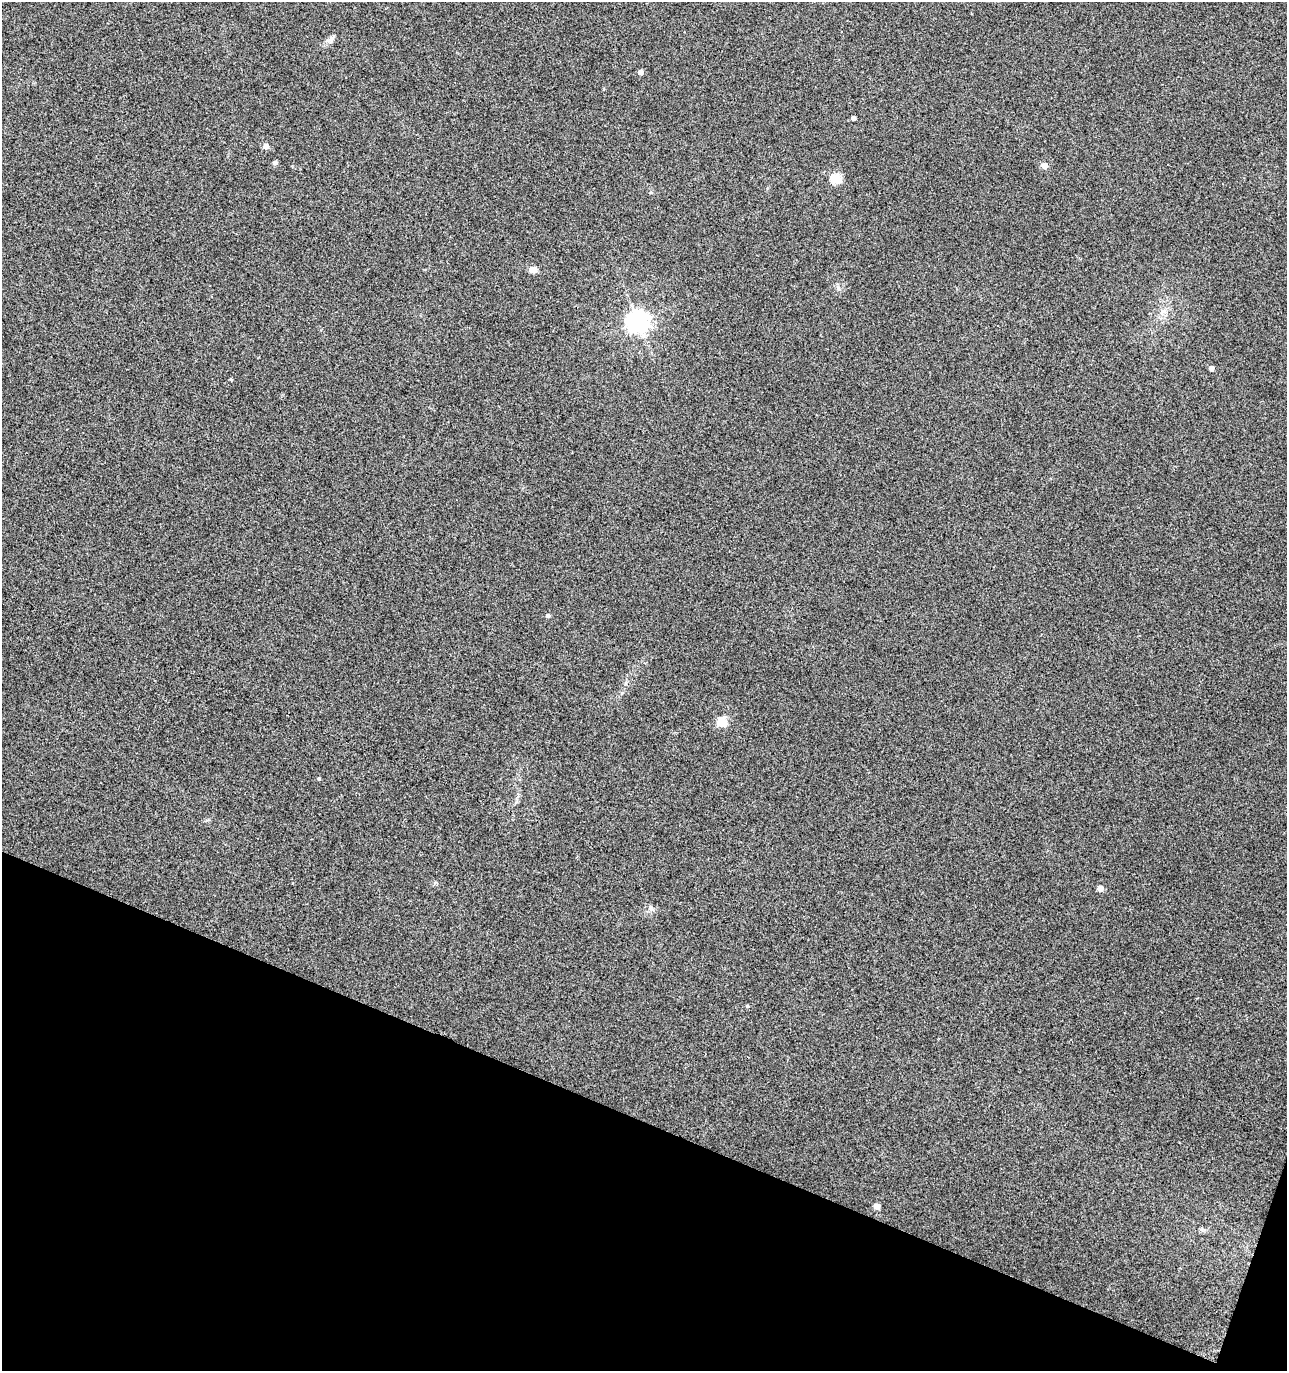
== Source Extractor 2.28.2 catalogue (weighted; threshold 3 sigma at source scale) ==
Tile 15 of 4 x 4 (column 3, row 4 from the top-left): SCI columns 2846-4130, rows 1-1369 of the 5625 x 5484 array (HDU 1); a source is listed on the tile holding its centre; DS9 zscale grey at full resolution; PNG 1289 x 1373 px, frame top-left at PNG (2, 2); no overlay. Shown black and unused: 19% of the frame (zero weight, under 3 of 4 exposures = <1% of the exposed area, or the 3 px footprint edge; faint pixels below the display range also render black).
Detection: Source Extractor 2.28.2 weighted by HDU 2 'WHT'; one run over the whole footprint, this tile lists its part. Background 0.0334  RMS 0.0091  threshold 0.0407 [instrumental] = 3 sigma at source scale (4.5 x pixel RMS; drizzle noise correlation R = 1.50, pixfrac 1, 0.0396/0.0396 arcsec/px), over >= 5 px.
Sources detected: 17; all 17 listed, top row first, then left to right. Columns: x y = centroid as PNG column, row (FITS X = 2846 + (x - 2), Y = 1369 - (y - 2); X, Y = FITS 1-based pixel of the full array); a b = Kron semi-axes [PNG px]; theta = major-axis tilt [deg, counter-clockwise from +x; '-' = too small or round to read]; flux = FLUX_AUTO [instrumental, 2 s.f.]
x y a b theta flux
640 72 4 4 - 5.6
853 118 4 4 - 2.6
266 146 5 5 - 6.3
275 163 6 5 - 2
1044 166 5 4 - 9.5
836 179 5 5 - 53
533 269 9 8 - 4.7
1162 311 9 6 55 3.9
638 321 7 7 - 620
1211 368 4 4 - 4.3
231 379 5 3 - 0.88
548 616 5 4 - 2.1
722 722 13 12 - 9.9
319 779 4 4 - 1.1
1100 888 5 4 - 7.4
747 1006 4 4 - 1
877 1206 5 4 - 8